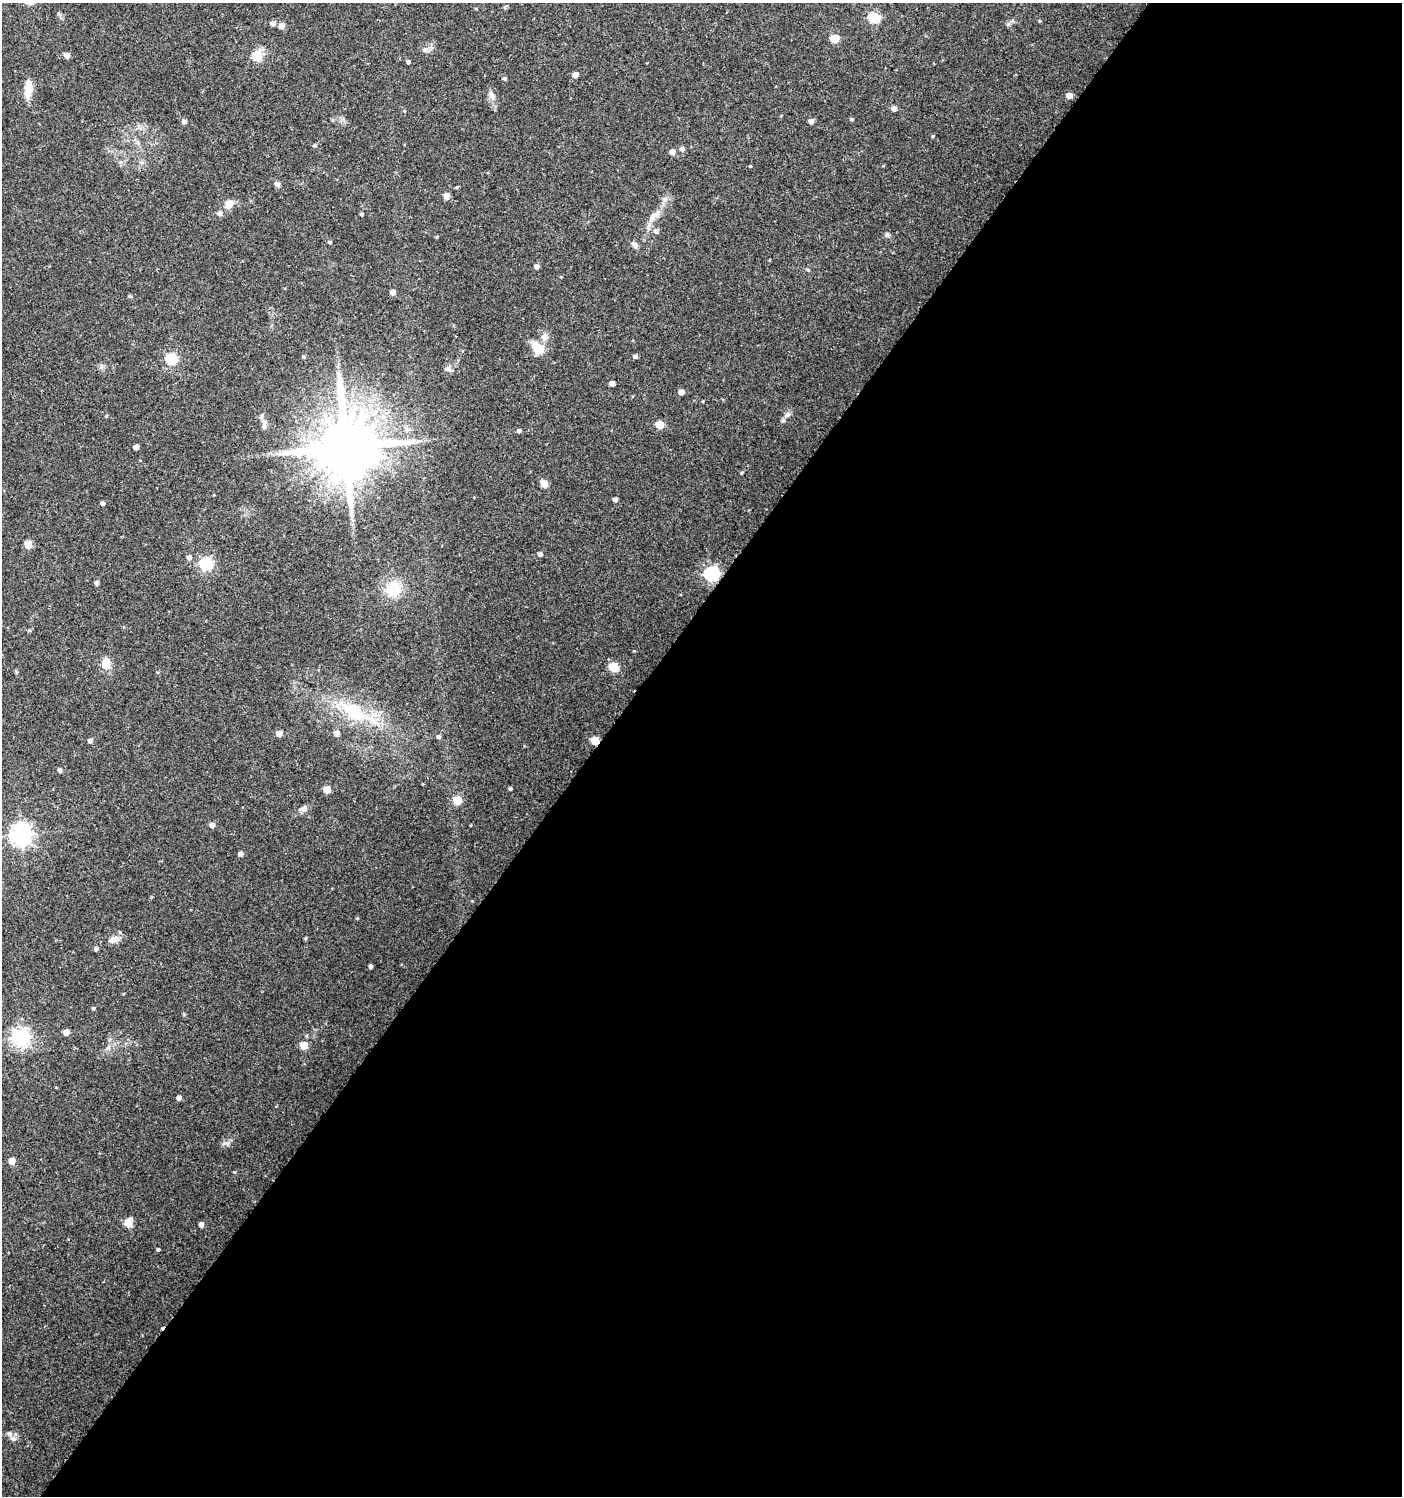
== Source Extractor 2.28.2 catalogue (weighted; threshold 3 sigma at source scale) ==
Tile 12 of 4 x 4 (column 4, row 3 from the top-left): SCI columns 4442-5841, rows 1496-2989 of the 6032 x 6001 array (HDU 1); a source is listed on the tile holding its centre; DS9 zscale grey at full resolution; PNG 1404 x 1498 px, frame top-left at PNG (2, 3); no overlay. Shown black and unused: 58% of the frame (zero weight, under 2 of 3 exposures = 1% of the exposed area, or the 3 px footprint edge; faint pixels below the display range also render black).
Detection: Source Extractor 2.28.2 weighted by HDU 2 'WHT'; one run over the whole footprint, this tile lists its part. Background 0.025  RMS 0.0041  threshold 0.0186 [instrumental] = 3 sigma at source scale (4.5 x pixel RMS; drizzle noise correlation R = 1.50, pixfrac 1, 0.0396/0.0396 arcsec/px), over >= 5 px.
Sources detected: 100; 1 inside a brighter listed object's ellipse — not listed separately; the other 99 listed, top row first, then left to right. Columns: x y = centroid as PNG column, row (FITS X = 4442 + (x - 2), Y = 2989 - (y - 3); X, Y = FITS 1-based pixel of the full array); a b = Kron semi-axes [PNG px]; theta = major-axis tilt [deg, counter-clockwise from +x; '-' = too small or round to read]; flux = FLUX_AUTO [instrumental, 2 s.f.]
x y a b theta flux
476 9 4 3 - 0.32
874 18 6 5 - 32
1040 21 4 4 - 0.41
273 23 6 5 - 1.6
281 26 5 5 - 3.1
835 38 5 5 - 13
425 50 7 5 -43 1
67 55 5 5 - 2.7
257 56 6 5 - 23
408 62 4 4 - 0.82
575 74 5 4 - 3
504 78 5 5 - 0.64
28 89 21 8 84 6.1
492 95 13 8 -62 2.5
1069 95 5 5 - 2.9
894 108 5 5 - 1.9
404 111 4 4 - 0.44
852 119 5 4 - 0.56
811 121 4 4 - 2.2
184 122 5 4 - 1.2
933 136 5 3 - 0.41
315 145 6 4 0 0.59
682 149 5 5 - 1.5
672 152 5 5 - 2.6
750 166 4 3 - 0.35
277 184 7 5 -39 1.3
457 187 3 3 - 0.69
446 196 5 5 - 3.3
664 199 8 7 - 1.7
229 204 11 8 33 3.8
219 213 6 5 - 1.3
362 214 4 3 - 0.59
655 215 23 8 40 4.4
656 231 6 6 - 1.4
887 235 6 6 - 0.83
329 242 6 4 -27 0.56
635 245 9 6 -44 1.7
536 266 5 4 - 1.5
393 292 5 4 - 2
130 296 5 4 - 0.59
538 348 19 14 -49 6.1
635 356 4 4 - 1
304 357 5 4 - 0.58
171 359 6 5 - 37
448 369 10 7 -10 1.4
612 383 4 4 - 2
681 392 5 5 - 2.7
703 401 5 3 - 0.31
787 415 9 7 36 1.5
264 424 16 6 88 1.9
660 424 5 5 - 10
406 428 10 6 -68 1.6
519 430 5 4 - 1.1
136 447 4 4 - 2
346 447 17 16 - 3700
742 473 4 3 - 0.42
544 484 5 5 - 6.4
615 499 5 4 - 1.2
103 503 4 4 - 1.1
28 544 5 5 - 8.2
540 554 5 5 - 1.2
189 557 5 5 - 1.5
206 564 6 6 - 51
711 574 6 6 - 87
96 583 4 4 - 1.2
393 589 17 16 - 12
106 663 9 7 86 8.3
614 667 5 5 - 20
355 712 59 20 -28 28
279 733 5 4 - 3.6
337 733 5 5 - 2.8
438 737 5 4 - 0.79
90 741 5 4 - 1.4
595 741 5 5 - 11
60 770 5 4 - 1.2
327 789 5 5 - 5.9
510 789 4 4 - 0.66
457 800 5 5 - 12
304 809 9 8 - 1.6
212 825 5 5 - 1.9
21 834 7 7 - 240
241 854 4 4 - 1.8
357 918 4 3 - 0.36
305 938 4 3 - 0.51
113 939 13 8 22 2.9
96 949 4 4 - 0.99
371 966 4 3 - 1
93 1008 4 3 - 0.58
66 1032 5 5 - 2.5
20 1038 7 7 - 160
304 1045 5 5 - 9.5
108 1048 7 4 33 0.98
179 1098 4 4 - 1.7
12 1161 5 5 - 4.8
234 1172 4 3 - 0.35
128 1222 10 8 68 3.4
201 1224 4 4 - 1.8
158 1249 3 3 - 13
13 1438 9 7 -22 1.7
Overlapping masked pixels (flux is a lower limit): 1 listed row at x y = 595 741
Unlisted compact peaks at least as high as the median listed source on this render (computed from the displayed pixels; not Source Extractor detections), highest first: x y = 224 1143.